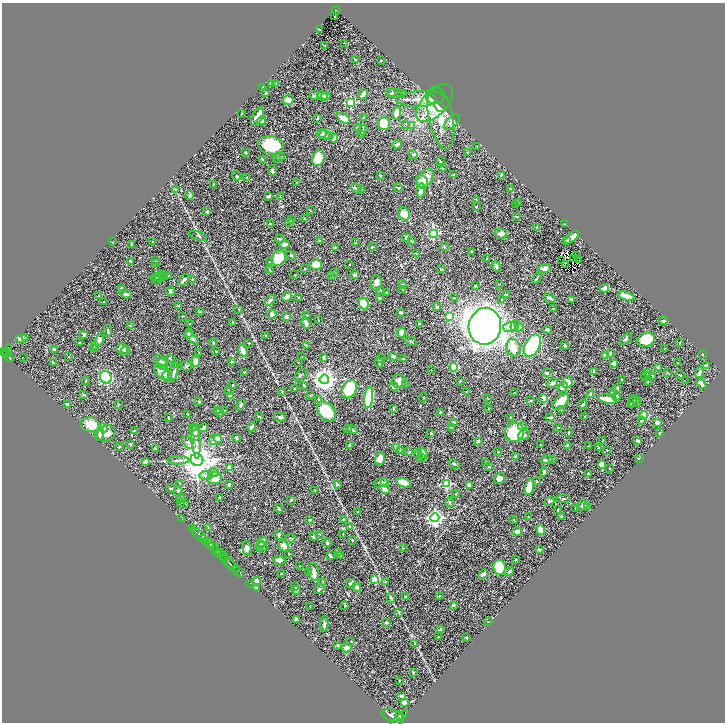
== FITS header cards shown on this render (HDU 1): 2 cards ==
NAXIS1  =                 1446
NAXIS2  =                 1440

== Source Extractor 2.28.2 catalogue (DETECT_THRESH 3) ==
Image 1446 x 1440 px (HDU 1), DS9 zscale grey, zoomed out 1/2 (1 PNG px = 2 x 2 image px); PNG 727 x 724 px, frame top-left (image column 2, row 1439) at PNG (2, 3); each listed source drawn as its Kron ellipse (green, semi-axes under 4 px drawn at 4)
Background 0.539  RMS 0.021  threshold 0.0627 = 3 sigma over >= 5 px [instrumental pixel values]
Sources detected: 579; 44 cannot appear on this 1/2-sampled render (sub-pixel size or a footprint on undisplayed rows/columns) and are neither listed nor drawn; of the other 535, the 500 brightest by FLUX_AUTO listed and drawn (35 fainter detections omitted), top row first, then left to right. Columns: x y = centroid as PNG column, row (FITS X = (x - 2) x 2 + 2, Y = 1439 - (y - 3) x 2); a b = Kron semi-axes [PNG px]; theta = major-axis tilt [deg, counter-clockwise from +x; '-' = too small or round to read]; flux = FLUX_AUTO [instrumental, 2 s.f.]
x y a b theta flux
336 10 4 2 - 93
335 17 2 2 - 5.7
319 29 3 1 - 2.7
344 43 2 1 - 3.7
325 46 2 2 - 1.4
356 60 3 2 - 3.7
381 60 2 2 - 2.6
272 83 4 3 - 8.6
275 83 3 3 - 3
262 88 3 2 - 5
266 93 3 2 - 2.3
395 93 8 3 -5 8.4
402 93 2 2 - 2.8
363 94 5 3 - 20
391 94 4 3 - 5.2
314 96 4 3 - 3.8
322 96 6 4 -24 21
326 96 4 3 - 13
420 99 24 7 4 49
431 99 5 3 - 35
288 100 6 5 - 29
350 102 3 3 - 280
435 103 23 12 46 150
439 107 6 3 -48 34
397 113 6 4 79 45
241 114 3 2 - 2.6
257 116 10 5 62 29
317 118 3 2 - 3.3
343 118 7 4 -30 54
363 118 2 2 - 1.8
441 118 32 12 -78 87
261 121 5 3 - 15
452 122 10 5 41 23
384 123 6 6 - 54
406 124 3 3 - 3.5
411 126 4 3 - 4.8
357 128 4 2 - 3.3
363 130 5 2 - 4.5
322 134 5 3 - 4.5
362 134 4 2 - 6
325 135 8 3 -11 6.7
334 138 4 4 - 18
397 144 4 2 - 11
271 145 13 9 -13 130
477 147 3 2 - 1.8
467 152 2 2 - 1.5
246 153 3 3 - 3.5
413 154 4 3 - 3.8
280 157 4 3 - 5.4
277 158 4 3 - 4.6
318 158 8 6 73 100
262 160 3 2 - 3
441 162 4 2 - 4.1
442 168 2 2 - 1.8
272 170 5 3 - 7.8
380 175 2 2 - 2.6
454 175 3 2 - 5.4
501 175 4 3 - 3.2
236 176 4 3 - 4.9
247 177 2 2 - 2.1
425 179 11 6 57 68
422 182 7 5 -55 36
297 183 2 2 - 1.5
213 184 3 2 - 2.3
398 187 4 2 - 3.3
356 189 6 3 -42 8.2
510 189 3 3 - 3.3
175 190 4 3 - 3.5
362 190 3 2 - 2.8
421 190 7 4 83 22
190 195 4 3 - 6.7
269 196 4 2 - 6.3
280 197 3 2 - 2.2
476 201 3 2 - 2.1
518 203 2 2 - 6.8
516 205 3 2 - 2.4
476 207 2 2 - 4
310 211 4 2 - 2
207 212 2 2 - 11
404 214 7 5 -57 62
516 216 3 2 - 2.4
292 219 3 3 - 2.4
304 219 2 2 - 3.3
290 222 3 3 - 7.1
270 224 2 2 - 2.9
564 224 2 2 - 4
537 228 3 3 - 3.4
433 233 3 3 - 380
501 234 6 5 - 11
198 236 9 3 -21 5
572 237 9 3 39 36
407 238 4 3 - 11
280 239 5 2 - 3.5
320 240 3 2 - 2.6
412 241 3 2 - 1.7
567 241 3 3 - 5.1
112 242 2 2 - 1.6
153 242 3 2 - 1.9
355 243 3 2 - 2.5
131 244 4 3 - 2.7
284 244 5 4 - 15
335 247 4 3 - 3.7
372 247 3 2 - 4.1
444 247 3 3 - 3.9
471 251 2 1 - 1.9
416 254 3 2 - 2.3
291 256 5 2 - 3.1
577 256 3 2 - 3.6
279 258 8 6 50 94
573 258 2 2 - 1.7
487 259 3 2 - 1.9
155 260 2 2 - 1.6
578 260 2 1 - 1.7
130 261 2 2 - 7.2
561 261 3 1 - 1.9
270 262 2 2 - 7
155 263 3 2 - 1.4
565 264 2 1 - 1.6
316 265 6 5 - 79
350 265 2 2 - 1.9
496 266 5 4 - 9.8
545 268 7 4 8 19
305 269 2 2 - 3.2
442 269 3 2 - 2.4
270 270 3 2 - 1.5
335 273 3 3 - 4.4
164 274 4 3 - 6.1
294 275 3 1 - 1.6
355 275 4 3 - 6.1
169 276 3 3 - 4.1
331 276 2 2 - 1.6
156 277 6 4 4 8.4
160 278 5 3 - 5.7
537 278 6 2 53 4.3
193 279 2 2 - 13
156 280 4 2 - 3.5
184 280 7 2 50 11
376 283 8 5 84 16
402 284 5 3 - 4.4
499 284 2 2 - 1.7
475 286 2 2 - 3.2
122 288 2 2 - 4.1
604 288 5 3 - 26
381 290 3 2 - 2.4
403 290 3 2 - 4.4
170 291 5 3 - 8
386 292 2 2 - 3.5
126 294 6 4 -16 7.6
507 294 3 2 - 3.1
98 296 2 2 - 4.1
626 296 8 3 -14 36
287 297 5 3 - 21
299 297 3 2 - 2.4
379 298 2 2 - 13
454 298 3 2 - 2.1
550 298 6 3 -27 9.7
571 299 3 2 - 3.6
502 300 2 2 - 7.9
270 301 6 3 42 8.9
104 302 3 2 - 1.7
363 304 6 5 - 91
179 305 3 2 - 2.9
437 307 3 3 - 7
239 309 3 2 - 2.3
553 309 2 1 - 1.8
200 312 4 2 - 2.5
401 312 3 2 - 5.2
272 314 5 4 - 10
307 315 2 2 - 4
183 316 3 2 - 1.8
450 316 3 3 - 200
287 317 3 3 - 15
318 320 3 2 - 1.5
663 321 4 2 - 7.3
232 322 4 2 - 3
306 323 6 3 -72 21
190 324 3 2 - 1.5
419 324 2 2 - 13
130 325 2 2 - 1.5
485 326 18 16 79 4400
515 326 6 3 72 9.4
510 327 6 5 - 23
519 327 4 3 - 4.5
547 330 4 3 - 4.8
108 331 6 2 83 3.5
189 333 5 4 - 9.7
401 333 5 4 - 20
84 334 3 2 - 9.8
266 336 2 2 - 3.5
26 337 2 2 - 1.9
192 338 9 4 -46 15
21 339 6 3 7 15
626 339 7 3 41 5.8
99 340 6 3 67 16
646 340 9 7 23 84
80 342 2 1 - 1.6
213 342 4 3 - 3.7
411 342 6 3 -26 5.3
249 343 2 2 - 3.5
680 343 3 2 - 2.4
306 345 3 3 - 4.5
565 345 4 3 - 3.8
94 346 3 3 - 3
532 346 12 7 62 470
94 348 3 2 - 2.7
513 348 9 7 -74 38
55 349 3 2 - 11
122 349 6 5 - 26
664 349 3 2 - 1.8
7 350 6 4 66 380
126 350 5 3 - 7.1
3 351 3 2 - 180
216 351 2 2 - 2.5
243 351 6 3 -72 39
7 353 2 1 - 47
199 353 3 2 - 2
610 353 3 3 - 3.1
703 354 4 2 - 1.9
7 355 2 1 - 100
605 355 2 2 - 53
69 356 3 3 - 3
302 356 2 1 - 1.6
9 357 5 2 - 140
23 357 2 1 - 4.7
393 357 5 2 - 8.3
170 358 3 2 - 3.5
323 358 3 3 - 8.7
381 359 3 2 - 3.9
404 359 3 3 - 4.5
161 361 7 5 -36 8.9
196 361 5 4 - 37
231 362 3 2 - 3.3
298 362 2 2 - 2
53 363 2 2 - 2
176 363 3 2 - 2.4
379 363 5 2 - 5.8
614 363 3 2 - 14
678 363 2 2 - 1.5
163 364 6 3 -61 6.3
186 366 5 5 - 6.6
706 366 4 3 - 19
454 367 4 4 - 160
659 368 3 2 - 13
431 369 2 1 - 1.5
593 371 4 3 - 4.5
163 372 10 6 -33 25
244 372 2 2 - 2.3
648 372 3 3 - 3.2
174 373 10 3 72 11
547 373 2 2 - 22
668 373 3 2 - 2
699 373 5 2 - 16
301 375 7 2 40 4.6
680 375 4 2 - 2.6
167 376 5 4 - 11
646 376 5 3 - 4.9
652 376 2 2 - 1.7
106 377 6 5 - 220
324 379 5 4 - 2800
622 379 2 2 - 3.1
685 380 2 1 - 5.6
85 381 4 2 - 2.6
399 381 7 6 - 24
460 381 3 2 - 2.2
648 381 3 3 - 3.6
567 382 6 5 - 44
553 383 6 3 37 8.4
701 384 6 3 -48 26
232 385 2 2 - 2.5
405 385 2 2 - 1.4
303 386 4 2 - 2.3
394 386 4 3 - 11
563 387 6 3 43 6.7
295 389 2 2 - 4.7
350 389 9 7 62 190
617 389 4 3 - 5.9
228 391 4 3 - 3.6
467 391 3 2 - 1.5
282 392 4 2 - 2.8
514 392 2 2 - 1.6
613 392 4 3 - 15
591 394 2 2 - 15
84 395 4 2 - 3.7
230 395 3 3 - 34
310 396 3 2 - 1.9
616 396 5 4 - 5.5
424 397 5 1 - 1.5
369 398 10 4 83 250
487 398 3 2 - 1.7
544 398 2 2 - 43
319 399 3 2 - 3.4
607 399 9 3 -12 63
635 399 5 2 - 3.3
530 401 4 2 - 4.2
199 402 3 2 - 4.2
561 402 10 5 42 73
632 402 6 2 63 4.1
637 402 3 2 - 2.1
67 404 4 3 - 6.3
118 404 4 2 - 2.3
582 404 5 2 - 6
240 405 6 3 58 8.1
393 408 4 2 - 2.6
489 408 3 2 - 1.9
561 410 3 2 - 2.2
217 411 4 2 - 3
224 411 3 2 - 6.2
326 411 11 8 -50 140
440 412 2 2 - 9.5
220 413 3 2 - 2.2
188 414 3 2 - 2.8
644 415 4 4 - 99
259 416 4 3 - 2.8
585 416 3 2 - 2.2
168 417 3 2 - 1.7
280 417 6 4 -12 8.8
510 417 3 2 - 3.2
550 417 5 3 - 5.8
641 421 3 3 - 2.9
454 422 4 3 - 6.5
657 422 3 3 - 17
90 425 10 7 -11 65
523 426 4 4 - 7.6
252 427 4 3 - 14
451 427 3 2 - 5.9
558 427 3 2 - 1.9
103 428 4 4 - 20
204 428 4 3 - 9.9
347 429 4 2 - 2.5
135 430 3 2 - 2.2
352 430 5 3 - 8.4
194 431 7 4 -49 16
514 432 10 9 - 220
568 432 3 2 - 3.6
106 433 9 8 - 32
431 433 3 3 - 4.5
659 433 3 2 - 1.7
99 434 6 3 84 8.6
196 435 6 4 68 12
524 435 5 5 - 10
236 438 4 3 - 7.1
215 439 6 5 - 22
218 439 4 4 - 15
196 441 17 4 -86 20
478 441 3 3 - 6.3
603 441 3 3 - 3.4
638 441 4 3 - 11
188 442 7 4 -59 10
131 444 3 3 - 4
349 445 4 2 - 5
541 445 2 2 - 1.5
568 446 4 3 - 7.7
589 446 3 2 - 2.1
119 447 5 3 - 4.2
397 447 4 4 - 22
156 448 2 2 - 16
598 448 3 3 - 5.3
400 450 3 2 - 2.8
607 450 2 2 - 1.7
409 451 3 2 - 2.8
498 452 3 2 - 2.2
423 453 6 4 -53 21
418 454 5 3 - 8.8
515 456 3 2 - 3
422 457 3 3 - 10
380 459 6 5 - 34
552 459 3 3 - 2.9
639 459 2 2 - 7.4
178 460 11 3 0 9.7
197 460 6 6 - 8300
547 460 6 3 3 11
145 462 4 3 - 12
485 462 3 2 - 1.5
454 464 6 3 -27 4.4
601 464 4 3 - 34
489 467 4 2 - 2.9
230 468 4 2 - 38
610 469 2 2 - 2.8
544 472 5 2 - 7.3
213 473 5 3 - 7.1
588 473 3 3 - 4.1
206 475 7 4 2 14
215 478 7 6 - 44
499 478 6 5 - 21
537 481 3 3 - 2.3
385 482 3 3 - 3.7
381 483 7 4 17 12
404 483 8 4 -19 56
180 484 3 2 - 2.3
229 484 4 3 - 5.4
337 484 2 2 - 15
446 484 3 3 - 300
469 485 2 2 - 30
529 487 8 4 77 75
171 488 4 3 - 4.6
385 489 5 3 - 14
315 490 2 2 - 2.1
178 491 5 3 - 4.7
456 494 2 2 - 3.1
181 498 4 3 - 5.1
219 498 2 2 - 2.6
563 499 6 3 -5 5
291 500 4 2 - 2.5
549 501 5 3 - 6.4
180 502 2 2 - 1.9
450 502 4 3 - 5.3
184 503 4 2 - 3.5
583 505 6 5 - 7.1
588 507 3 2 - 5.2
575 508 2 1 - 2
279 509 4 3 - 4.8
558 510 3 2 - 3.4
358 512 3 2 - 2
561 516 3 3 - 9.9
529 517 3 2 - 1.8
181 518 3 1 - 6.3
435 518 4 4 - 1400
343 519 2 2 - 4
309 520 3 3 - 3.8
514 520 3 2 - 1.7
350 526 3 2 - 3.1
209 528 3 2 - 2.4
193 529 3 2 - 95
541 530 5 4 - 56
196 532 3 2 - 150
517 532 5 4 - 19
319 534 3 2 - 1.9
343 534 2 2 - 2
200 535 11 2 -42 640
279 535 5 3 - 8.9
314 537 3 2 - 6
290 538 5 3 - 3.4
203 539 2 2 - 160
352 540 3 2 - 3.4
262 542 5 4 - 28
208 543 6 3 -47 1200
327 543 5 4 - 5.8
260 545 3 3 - 5.6
262 546 6 4 12 13
284 546 6 4 -63 27
213 547 5 3 - 490
247 548 7 4 -82 12
403 548 3 2 - 2.1
539 550 2 2 - 8.3
215 551 4 2 - 230
338 552 4 3 - 7.3
219 554 4 2 - 250
288 554 3 2 - 1.8
223 555 4 3 - 300
330 556 4 2 - 5
341 556 3 2 - 3.2
225 558 3 2 - 97
279 560 6 4 -7 18
515 560 3 2 - 2.1
228 562 10 2 -39 610
233 566 9 2 -44 800
300 566 2 2 - 1.6
499 567 7 6 - 160
309 571 3 2 - 2.1
238 572 7 2 -43 55
314 572 9 5 -77 16
509 572 5 3 - 4.8
281 574 2 2 - 1.9
483 574 5 3 - 17
374 580 3 2 - 99
257 581 4 4 - 12
323 582 4 2 - 2.1
385 582 2 2 - 17
250 583 2 1 - 11
351 583 5 3 - 12
294 586 3 2 - 2
357 587 5 4 - 12
256 588 4 3 - 10
319 589 6 3 40 6.3
296 590 4 4 - 13
440 596 2 2 - 1.8
405 597 3 3 - 4.6
391 598 5 2 - 4.1
345 605 3 2 - 2.3
453 605 2 2 - 6
310 606 2 2 - 2.7
399 613 4 2 - 2.9
296 620 3 2 - 12
386 622 3 2 - 8.1
488 622 3 2 - 2.2
324 624 8 3 84 10
441 630 3 3 - 9.4
438 637 3 2 - 2.5
466 637 2 2 - 2
351 641 3 2 - 2.1
415 644 4 3 - 3.2
338 645 3 3 - 12
347 648 5 4 - 37
413 672 2 2 - 3.5
399 681 2 2 - 2.6
402 696 3 2 - 24
404 702 4 3 - 18
392 715 11 5 -13 2700
399 716 3 2 - 530
399 719 12 3 46 1600
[35 fainter detections neither listed nor drawn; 44 sub-pixel or undisplayed-footprint detections neither listed nor drawn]